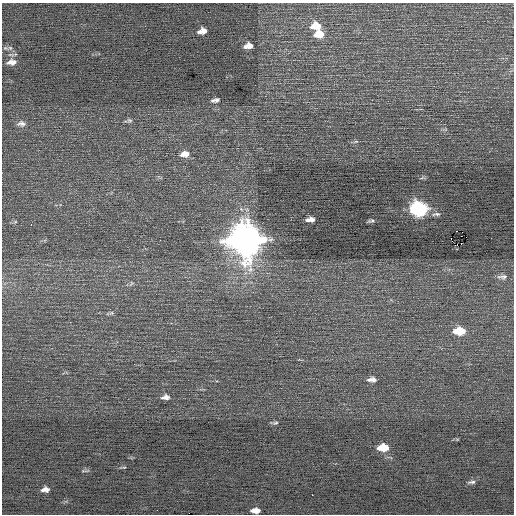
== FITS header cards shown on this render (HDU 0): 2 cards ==
NAXIS1  =                  512 / Axis length
NAXIS2  =                  512 / Axis length

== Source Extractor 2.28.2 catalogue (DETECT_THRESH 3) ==
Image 512 x 512 px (HDU 0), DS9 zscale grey, 1 PNG px = 1 image px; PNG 516 x 516 px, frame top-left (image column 1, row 512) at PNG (2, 3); no overlay
Background 0.17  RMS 0.73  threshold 2.18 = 3 sigma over >= 5 px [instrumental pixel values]
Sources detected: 36; all 36 listed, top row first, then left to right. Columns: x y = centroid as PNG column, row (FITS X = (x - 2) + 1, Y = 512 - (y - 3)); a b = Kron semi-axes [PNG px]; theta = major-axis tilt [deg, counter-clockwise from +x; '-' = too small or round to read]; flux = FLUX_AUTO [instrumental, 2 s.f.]
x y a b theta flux
316 26 10 8 4 750
204 31 7 6 - 290
199 32 5 4 - 130
319 34 10 7 7 590
248 46 9 5 9 390
10 48 7 6 - 130
9 62 8 5 21 150
14 62 11 9 -15 280
215 100 11 5 11 170
129 120 7 6 - 110
21 124 12 7 1 220
356 142 8 4 9 85
185 154 12 7 8 390
422 178 7 4 19 79
419 209 10 8 -2 11000
436 214 14 5 5 160
310 219 8 4 6 230
371 221 8 4 13 98
15 222 6 4 19 62
31 224 3 2 - 94
160 240 2 2 - 79
246 240 13 12 - 100000
461 244 2 2 - 220
502 277 13 6 1 200
131 283 8 5 46 110
111 313 6 5 - 80
459 331 11 7 1 1300
372 379 12 6 1 240
165 397 10 6 6 220
275 423 9 4 13 89
383 448 10 6 1 1200
85 471 12 2 3 67
472 482 11 4 6 130
45 489 8 5 6 260
312 495 2 2 - 150
255 510 9 5 0 350